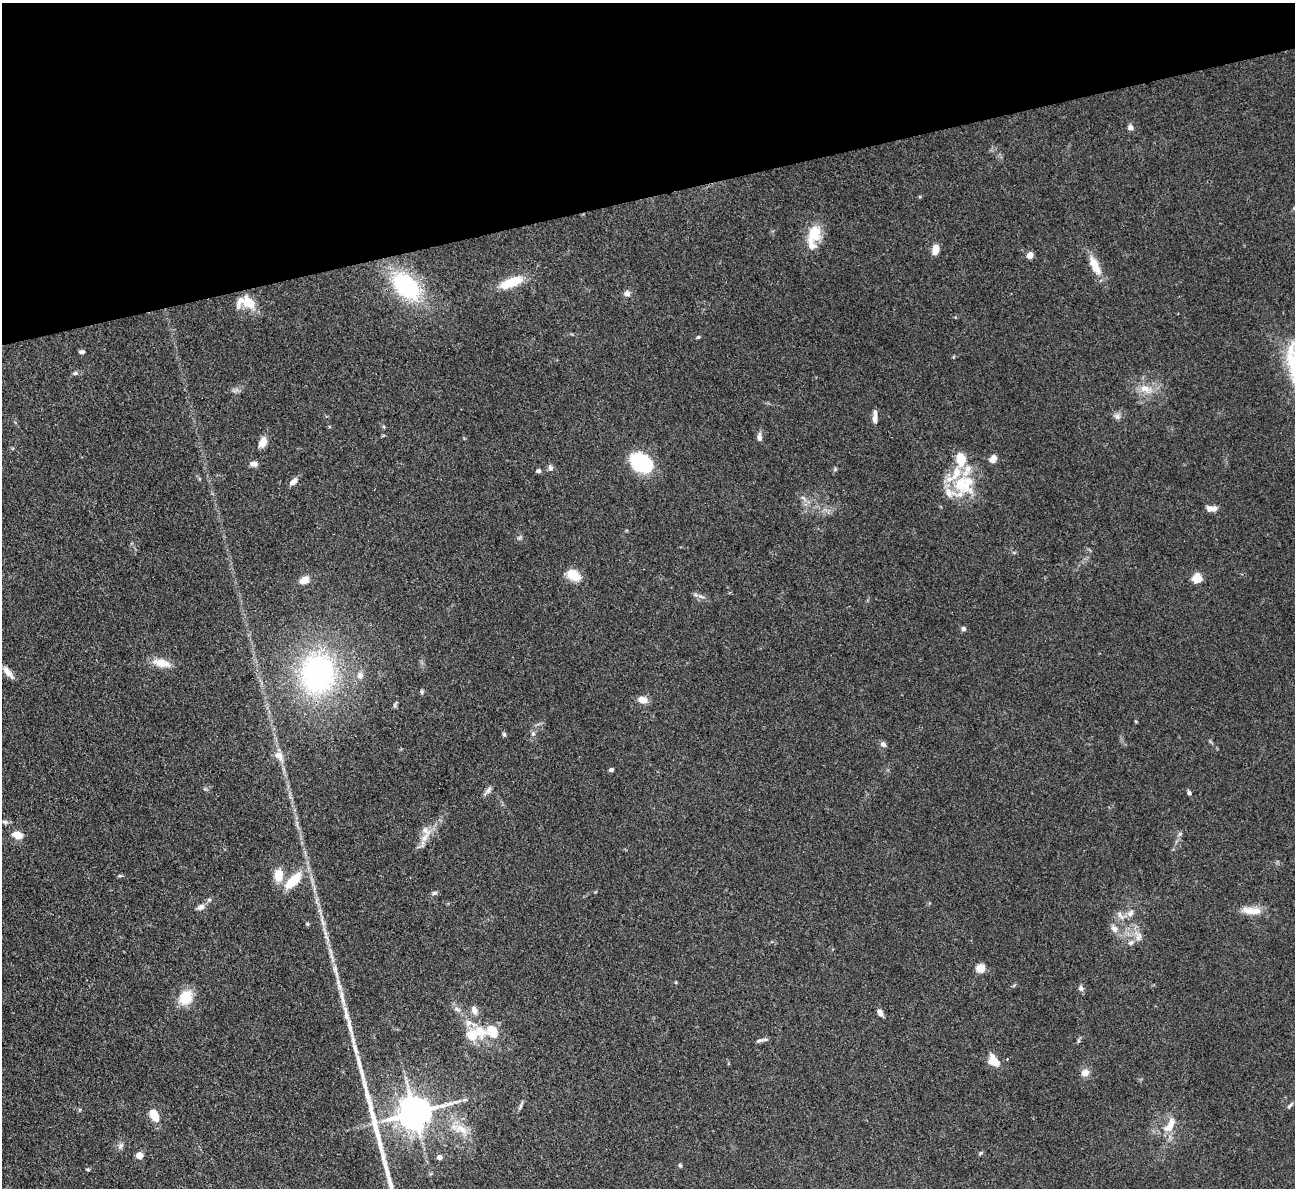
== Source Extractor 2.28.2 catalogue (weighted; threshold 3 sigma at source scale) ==
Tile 3 of 4 x 4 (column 3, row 1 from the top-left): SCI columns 2585-3877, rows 3824-5009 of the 5170 x 5151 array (HDU 1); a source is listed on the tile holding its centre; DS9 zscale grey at full resolution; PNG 1297 x 1190 px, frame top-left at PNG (2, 3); no overlay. Shown black and unused: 16% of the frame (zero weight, under 3 of 4 exposures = <1% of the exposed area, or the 3 px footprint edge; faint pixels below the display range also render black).
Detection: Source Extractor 2.28.2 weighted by HDU 2 'WHT'; one run over the whole footprint, this tile lists its part. Background 0.105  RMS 0.006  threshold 0.0269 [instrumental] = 3 sigma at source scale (4.5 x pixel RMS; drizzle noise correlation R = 1.50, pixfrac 1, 0.05/0.05 arcsec/px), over >= 5 px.
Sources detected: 102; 14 inside a brighter listed object's ellipse — not listed separately; the other 88 listed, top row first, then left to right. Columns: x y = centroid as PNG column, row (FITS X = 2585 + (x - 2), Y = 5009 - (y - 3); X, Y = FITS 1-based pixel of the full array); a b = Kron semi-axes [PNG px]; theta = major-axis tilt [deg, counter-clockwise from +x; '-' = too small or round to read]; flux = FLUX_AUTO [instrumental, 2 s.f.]
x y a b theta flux
1130 127 6 6 - 2.3
813 235 26 18 74 14
935 249 10 7 79 6.2
1030 255 5 4 - 9.1
1095 266 26 10 -65 10
511 282 28 10 21 16
406 286 31 20 -44 64
627 293 8 7 - 2.4
249 303 20 15 -50 11
698 337 5 4 - 0.77
82 352 6 4 -2 1.8
75 373 6 5 - 1.2
1145 389 17 10 -20 7.5
1117 416 9 7 -58 2.1
875 417 14 5 88 4.1
384 427 5 3 - 0.63
759 437 11 6 -85 2.5
262 442 13 8 63 5
960 459 14 9 -79 13
993 459 10 8 48 3.2
641 463 19 13 -36 58
254 464 9 6 -7 2.9
550 468 8 6 -59 1.7
835 469 5 5 - 0.8
538 471 6 5 - 1.2
293 481 10 6 39 3.5
962 485 33 20 -35 26
1211 508 12 6 -5 3.8
519 538 6 5 - 1.1
573 575 14 9 -36 14
1197 578 5 5 - 31
304 580 10 7 34 6.6
701 596 12 3 -18 1.4
964 629 6 5 - 1.5
161 663 25 10 -13 8.5
8 672 17 6 -52 4.5
318 673 38 33 86 140
360 675 10 8 72 3.3
422 692 6 4 -88 0.9
643 700 12 8 -13 4.7
395 705 7 4 72 0.99
504 734 5 5 - 0.92
533 734 7 5 68 1.5
883 744 7 7 - 2.1
279 756 18 10 -51 5.9
611 770 4 3 - 1.8
488 790 12 5 56 2
1189 792 6 4 -70 1.3
5 822 6 6 - 1.4
1180 834 6 4 19 0.88
17 835 10 7 -15 7.2
425 838 18 8 58 6.5
278 875 16 10 87 9.1
120 876 6 4 -1 0.8
293 881 30 12 44 16
434 893 8 5 16 1.5
200 907 11 7 28 2.8
1250 911 22 11 -11 7.6
1130 913 10 8 49 3.1
1120 915 15 5 -56 2.5
308 924 6 4 -89 0.71
1114 929 11 8 -53 3.3
325 933 7 4 -71 1.5
1138 937 13 8 75 3.6
980 968 5 5 - 24
335 971 22 5 -75 5.5
1081 988 7 7 - 1.8
186 997 18 14 52 14
457 1009 10 5 -35 2
474 1010 12 7 -71 3.3
880 1013 10 5 -66 2.3
350 1026 36 6 -77 8.7
475 1034 35 16 18 17
761 1040 18 3 11 1.7
993 1060 16 11 -56 7.6
1085 1073 9 8 - 4.2
521 1106 8 4 81 1.3
1289 1106 9 4 41 1.2
414 1113 10 9 - 1400
154 1115 18 11 -65 7.6
1169 1127 15 11 46 7.6
461 1129 21 12 -33 10
121 1146 11 6 58 2.2
980 1153 6 4 87 0.74
140 1155 5 4 - 11
440 1157 5 4 - 3.9
680 1165 5 4 - 0.82
88 1170 6 3 -1 0.69
Overlapping masked pixels (flux is a lower limit): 1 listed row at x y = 414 1113